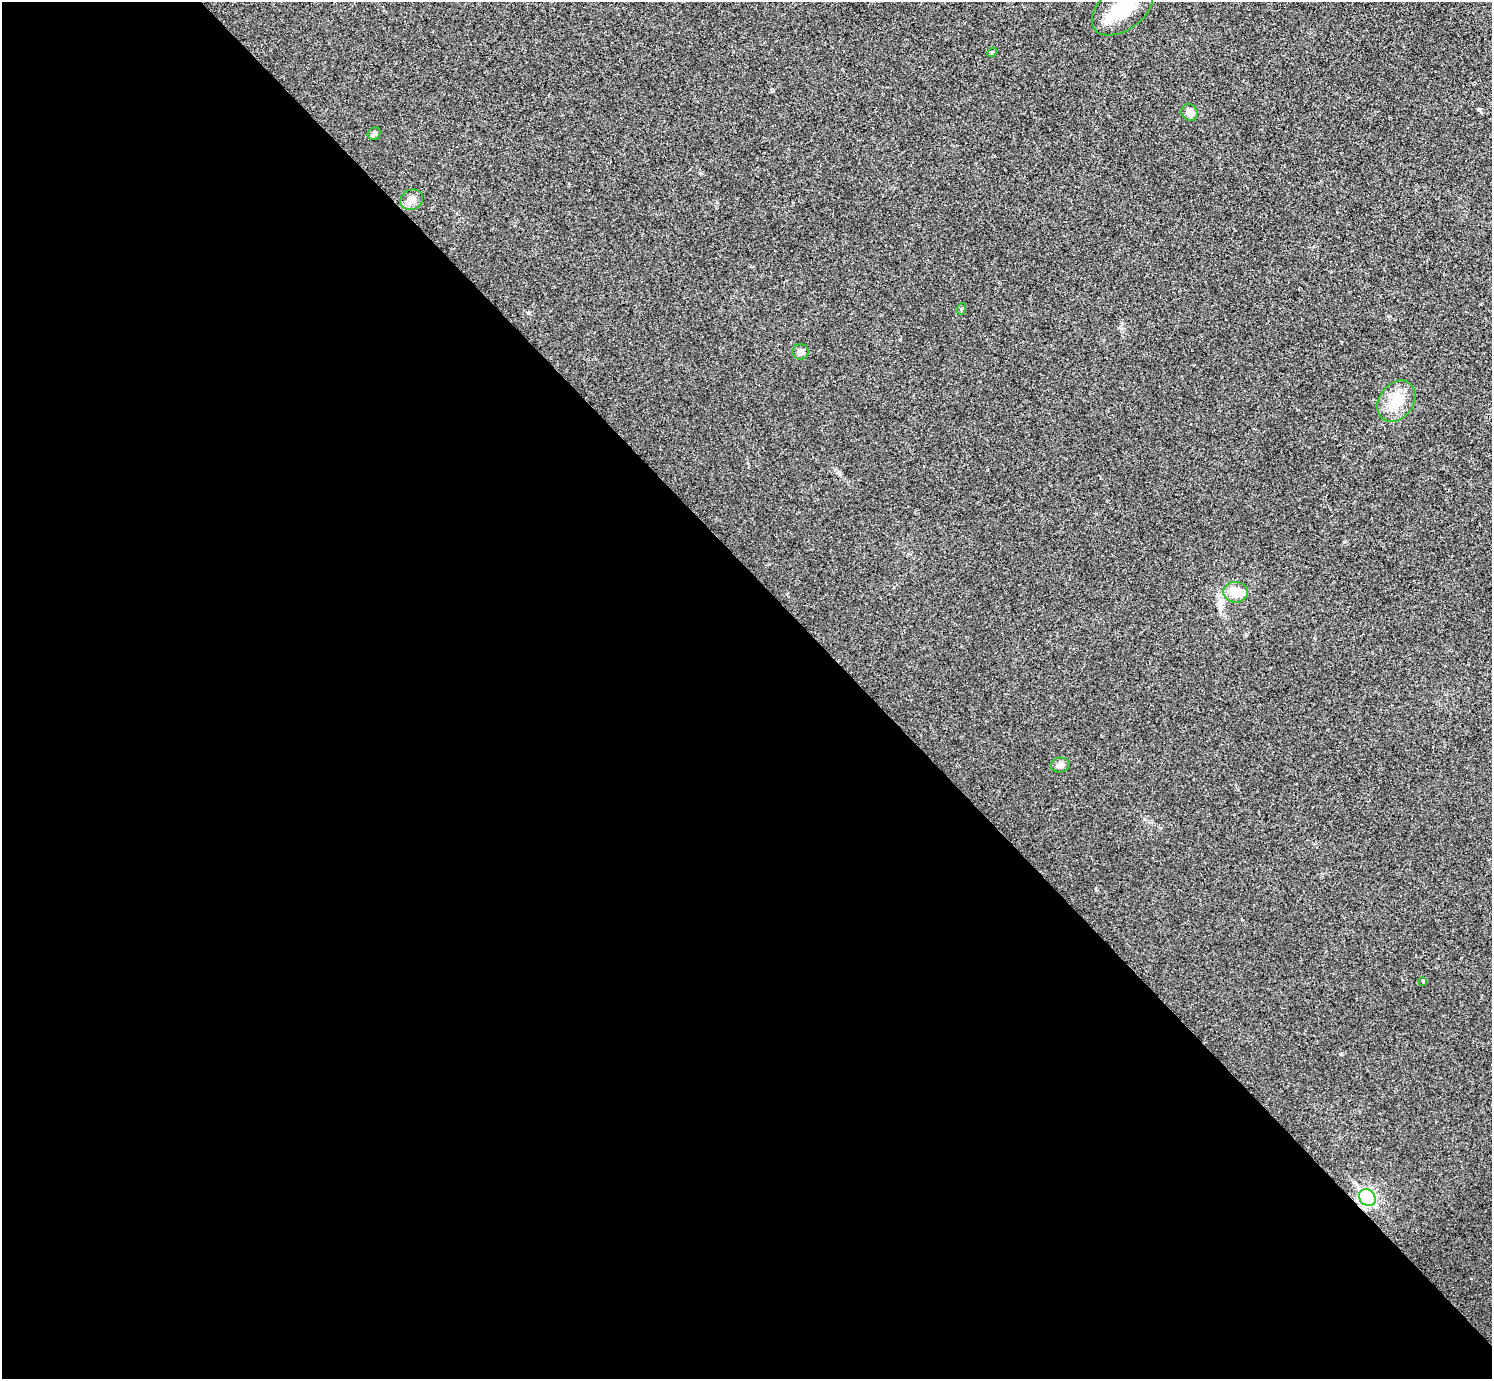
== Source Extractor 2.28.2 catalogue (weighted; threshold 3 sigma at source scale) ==
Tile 9 of 4 x 4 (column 1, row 3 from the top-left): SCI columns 12-1501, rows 1543-2919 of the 5983 x 5981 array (HDU 1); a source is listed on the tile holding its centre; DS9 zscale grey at full resolution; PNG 1494 x 1381 px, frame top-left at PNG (2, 2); each listed source drawn as its Kron ellipse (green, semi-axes under 4 px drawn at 4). Shown black and unused: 58% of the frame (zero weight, under 3 of 4 exposures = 1% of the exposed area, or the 3 px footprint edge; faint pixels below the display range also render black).
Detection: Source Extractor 2.28.2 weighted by HDU 2 'WHT'; one run over the whole footprint, this tile lists its part. Background 0.029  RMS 0.0049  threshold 0.022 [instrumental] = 3 sigma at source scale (4.5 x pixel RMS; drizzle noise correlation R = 1.50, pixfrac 1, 0.05/0.05 arcsec/px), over >= 5 px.
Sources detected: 12; all 12 listed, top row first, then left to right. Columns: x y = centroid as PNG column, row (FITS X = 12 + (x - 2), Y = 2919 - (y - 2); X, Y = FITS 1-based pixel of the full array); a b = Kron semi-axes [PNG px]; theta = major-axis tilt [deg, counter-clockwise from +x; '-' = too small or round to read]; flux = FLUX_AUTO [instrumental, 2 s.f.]
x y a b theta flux
1122 9 35 21 36 21
992 52 5 4 - 0.61
1190 112 9 7 -54 3.7
374 134 7 6 - 1.3
412 200 12 10 23 3
961 309 6 3 71 0.56
800 352 8 7 - 2.3
1396 401 22 17 54 11
1235 592 12 10 -5 7.6
1060 765 10 7 9 2.4
1423 981 4 3 - 0.44
1367 1197 9 7 -48 91
Isophote crosses this tile's border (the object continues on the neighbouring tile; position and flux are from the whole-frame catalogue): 1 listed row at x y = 1122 9
Unlisted compact peaks at least as high as the median listed source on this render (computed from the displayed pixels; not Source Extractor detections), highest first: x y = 1479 109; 1341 1054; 528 313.